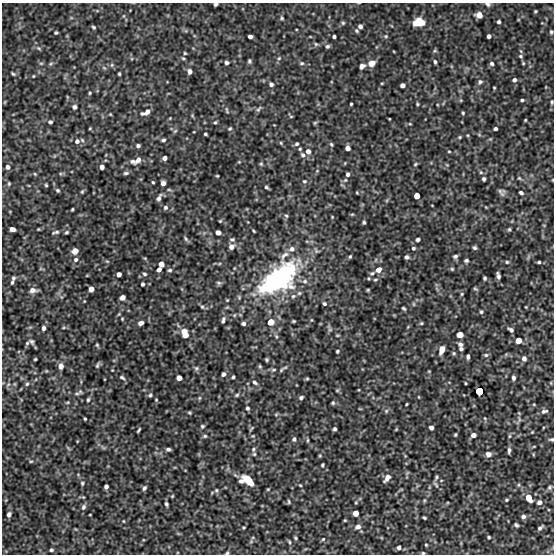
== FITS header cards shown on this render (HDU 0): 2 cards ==
NAXIS1  =                  552 / Number of positions along axis 1
NAXIS2  =                  552 / Number of positions along axis 2

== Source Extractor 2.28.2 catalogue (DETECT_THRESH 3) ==
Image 552 x 552 px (HDU 0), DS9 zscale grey, 1 PNG px = 1 image px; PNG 556 x 556 px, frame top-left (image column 1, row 552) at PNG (2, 3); no overlay
Background -1.84e-05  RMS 2.0e-04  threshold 5.97e-04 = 3 sigma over >= 5 px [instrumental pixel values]
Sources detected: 335; all 335 listed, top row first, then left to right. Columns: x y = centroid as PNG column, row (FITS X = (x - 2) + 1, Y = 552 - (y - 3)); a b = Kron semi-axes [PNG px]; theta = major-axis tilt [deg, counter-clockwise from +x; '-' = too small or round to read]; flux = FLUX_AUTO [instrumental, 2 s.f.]
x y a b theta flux
216 4 4 3 - 0.025
488 4 7 5 -19 0.03
535 11 3 3 - 0.017
479 15 5 5 - 0.15
282 18 6 5 - 0.02
418 22 11 8 13 0.22
499 22 4 3 - 0.025
343 23 5 5 - 0.021
360 26 4 4 - 0.045
93 27 4 3 - 0.02
357 31 5 5 - 0.023
56 32 4 3 - 0.019
551 32 5 4 - 0.023
334 36 4 3 - 0.027
386 36 6 4 -20 0.02
489 36 4 4 - 0.042
250 37 4 4 - 0.054
316 44 6 5 - 0.023
327 46 5 5 - 0.031
39 48 7 5 -22 0.024
521 51 6 3 -70 0.016
185 53 4 3 - 0.014
520 56 6 5 - 0.024
183 58 5 4 - 0.017
279 58 6 5 - 0.022
249 61 5 4 - 0.025
435 62 4 3 - 0.027
41 63 6 4 0 0.019
227 63 5 4 - 0.031
302 63 6 5 - 0.023
372 63 9 7 23 0.084
492 63 5 5 - 0.03
523 63 4 3 - 0.016
50 64 7 4 31 0.022
112 65 6 5 - 0.023
362 66 6 4 37 0.061
104 68 6 3 -19 0.017
189 71 5 5 - 0.051
13 74 6 4 -31 0.021
119 74 3 3 - 0.018
33 76 3 3 - 0.012
514 80 5 5 - 0.035
480 82 7 6 - 0.035
382 83 5 3 - 0.012
271 84 5 5 - 0.034
402 85 4 4 - 0.06
494 88 3 2 - 0.013
90 93 3 3 - 0.015
522 100 4 3 - 0.02
5 102 5 3 - 0.011
552 102 5 4 - 0.019
351 104 3 3 - 0.017
417 104 4 3 - 0.016
74 107 6 5 - 0.033
258 109 9 4 55 0.027
227 110 9 4 -81 0.02
147 112 8 6 50 0.06
463 113 4 3 - 0.016
110 114 4 3 - 0.012
142 114 6 5 - 0.023
192 115 5 4 - 0.014
291 116 5 3 - 0.016
170 118 4 3 - 0.01
389 119 3 2 - 0.011
525 120 3 2 - 0.013
50 122 6 4 -11 0.026
215 122 4 3 - 0.017
315 123 6 4 44 0.018
410 124 4 3 - 0.012
90 128 3 3 - 0.012
230 128 5 4 - 0.019
495 129 4 3 - 0.027
175 131 7 4 44 0.02
194 132 3 2 - 0.0085
205 134 3 3 - 0.02
468 135 5 3 - 0.012
479 135 6 4 -2 0.017
460 137 5 4 - 0.016
490 139 5 4 - 0.015
82 140 6 4 -48 0.02
163 140 5 4 - 0.025
77 141 6 6 - 0.046
281 143 5 4 - 0.017
297 144 5 4 - 0.027
331 144 6 4 -58 0.019
138 146 4 4 - 0.032
347 148 4 4 - 0.063
300 149 4 4 - 0.016
308 151 6 5 - 0.063
449 151 3 3 - 0.012
303 155 7 6 - 0.037
54 156 6 3 71 0.013
164 158 4 4 - 0.053
138 160 9 5 46 0.076
132 161 6 5 - 0.035
239 162 4 3 - 0.01
345 163 5 3 - 0.011
261 164 6 4 -67 0.019
415 164 6 4 41 0.02
8 167 5 5 - 0.043
102 167 4 4 - 0.054
481 172 6 5 - 0.022
126 173 7 4 7 0.029
35 174 5 3 - 0.014
348 174 4 3 - 0.035
217 176 3 3 - 0.013
519 178 6 5 - 0.019
484 179 4 3 - 0.028
345 180 6 5 - 0.022
552 180 4 2 - 0.0085
304 181 6 6 - 0.025
153 182 3 3 - 0.016
163 183 5 4 - 0.058
9 184 5 4 - 0.018
46 185 3 3 - 0.017
266 187 5 3 - 0.024
57 190 5 4 - 0.022
169 190 6 4 -2 0.017
82 192 6 4 63 0.019
501 192 11 6 -59 0.042
357 193 3 2 - 0.011
521 193 5 4 - 0.034
417 196 4 4 - 0.31
159 198 8 4 60 0.047
387 200 6 4 71 0.017
432 205 3 2 - 0.0083
165 207 6 6 - 0.034
486 207 3 3 - 0.0098
72 209 3 2 - 0.015
352 214 5 3 - 0.014
286 216 6 5 - 0.02
332 217 3 3 - 0.01
220 221 4 3 - 0.014
364 222 4 3 - 0.023
12 229 5 4 - 0.069
38 229 3 3 - 0.011
509 229 4 4 - 0.02
253 231 4 2 - 0.015
56 232 10 4 14 0.031
67 232 4 3 - 0.02
218 233 5 4 - 0.068
186 239 9 4 -46 0.027
232 239 6 5 - 0.026
418 239 5 4 - 0.027
231 247 6 5 - 0.079
413 248 5 5 - 0.024
475 248 5 4 - 0.027
292 249 8 7 - 0.065
75 251 6 5 - 0.092
350 256 5 3 - 0.018
455 256 6 5 - 0.031
407 257 5 4 - 0.035
528 257 7 4 71 0.021
76 260 7 6 - 0.037
466 260 4 4 - 0.029
107 261 6 3 -18 0.017
507 262 5 4 - 0.019
539 262 3 3 - 0.021
161 264 5 5 - 0.074
219 264 5 3 - 0.014
234 268 5 3 - 0.01
159 269 4 4 - 0.062
452 269 5 4 - 0.018
170 270 6 5 - 0.025
379 270 6 5 - 0.098
285 273 21 17 5 1.2
372 273 8 5 19 0.031
119 274 4 4 - 0.069
144 274 6 5 - 0.027
87 275 5 3 - 0.011
498 276 7 3 -77 0.04
13 278 5 4 - 0.028
485 278 4 3 - 0.023
276 280 39 21 35 2.6
375 280 6 4 16 0.019
305 281 7 7 - 0.047
12 282 4 3 - 0.021
219 283 7 5 -15 0.026
143 284 4 3 - 0.024
91 289 5 4 - 0.098
475 289 6 4 -38 0.019
33 290 8 5 2 0.072
368 290 3 3 - 0.015
299 293 7 5 2 0.027
462 294 5 4 - 0.016
293 296 7 6 - 0.036
122 297 5 4 - 0.065
324 304 5 5 - 0.026
414 304 6 4 -89 0.018
202 307 6 5 - 0.022
227 307 5 4 - 0.015
526 307 3 2 - 0.0098
404 308 4 3 - 0.019
481 312 5 5 - 0.022
122 319 4 4 - 0.013
223 320 7 4 73 0.033
311 320 5 3 - 0.014
293 321 4 3 - 0.016
271 322 7 6 - 0.14
141 323 5 4 - 0.062
421 323 5 4 - 0.017
243 324 4 4 - 0.037
44 328 4 4 - 0.043
329 328 12 5 -72 0.033
511 330 6 3 -34 0.039
185 334 11 6 -68 0.19
337 335 5 3 - 0.014
460 335 5 5 - 0.12
276 336 7 4 -64 0.026
518 341 5 4 - 0.22
32 342 8 6 -39 0.03
27 343 5 4 - 0.019
460 344 5 5 - 0.042
97 345 5 4 - 0.018
461 349 4 4 - 0.031
442 350 8 5 70 0.12
337 351 4 3 - 0.02
454 353 5 5 - 0.021
506 354 6 4 19 0.02
486 355 6 5 - 0.025
468 357 5 3 - 0.037
524 358 6 5 - 0.05
35 359 3 3 - 0.015
267 360 3 3 - 0.018
97 365 7 3 62 0.026
61 366 6 5 - 0.077
260 366 6 4 -69 0.019
196 368 7 6 - 0.028
273 370 7 5 15 0.024
281 370 7 4 49 0.024
46 371 4 3 - 0.012
429 371 4 3 - 0.012
223 374 4 4 - 0.041
233 377 3 3 - 0.02
122 378 9 5 -37 0.034
179 378 5 4 - 0.098
513 378 5 4 - 0.036
307 379 4 4 - 0.015
255 382 7 5 -34 0.032
466 383 3 2 - 0.014
551 383 5 3 - 0.01
8 384 8 4 56 0.026
27 384 6 5 - 0.023
337 390 5 4 - 0.017
359 390 4 2 - 0.0094
479 391 4 4 - 4
77 394 12 4 7 0.036
150 395 6 5 - 0.025
237 395 6 5 - 0.023
199 398 6 4 89 0.016
301 398 5 4 - 0.03
88 400 5 4 - 0.021
156 400 4 3 - 0.014
67 402 6 4 20 0.016
333 403 5 4 - 0.021
406 404 3 2 - 0.014
534 404 3 3 - 0.011
247 408 4 4 - 0.026
360 409 5 3 - 0.011
386 411 6 6 - 0.027
544 411 9 5 12 0.039
189 413 4 3 - 0.016
276 414 5 4 - 0.015
485 418 6 4 -68 0.016
85 419 3 3 - 0.016
519 420 13 5 73 0.036
202 426 5 4 - 0.02
431 428 4 4 - 0.044
251 429 8 3 50 0.016
335 429 4 3 - 0.027
396 429 4 4 - 0.013
139 430 5 2 - 0.018
532 432 4 3 - 0.012
455 435 3 3 - 0.019
473 435 5 5 - 0.063
205 436 6 4 1 0.023
253 436 6 4 6 0.015
509 436 6 4 89 0.017
294 439 5 4 - 0.035
551 439 6 4 6 0.022
308 440 7 3 89 0.018
534 446 5 3 - 0.011
103 447 10 4 -30 0.028
68 448 7 4 -46 0.017
168 449 5 3 - 0.034
253 449 6 5 - 0.024
509 450 8 4 86 0.035
254 454 5 5 - 0.018
488 454 8 7 - 0.062
533 454 5 3 - 0.011
31 461 7 3 -7 0.016
322 465 4 3 - 0.02
407 473 6 4 45 0.015
436 477 8 4 63 0.025
387 478 10 5 52 0.072
248 480 10 5 -43 0.43
241 481 5 4 - 0.046
82 483 6 5 - 0.021
436 484 9 4 -54 0.024
300 485 5 3 - 0.015
519 485 6 4 90 0.018
106 486 4 4 - 0.041
549 487 6 5 - 0.028
144 488 6 4 57 0.029
268 489 4 3 - 0.014
216 490 7 6 - 0.028
172 496 3 3 - 0.012
529 498 6 4 -59 0.24
424 500 6 4 71 0.017
506 500 5 4 - 0.018
289 502 6 3 -74 0.018
539 502 6 6 - 0.057
166 504 4 3 - 0.027
83 507 8 6 67 0.038
356 513 5 5 - 0.096
9 514 6 4 71 0.038
90 515 3 2 - 0.0094
523 516 5 5 - 0.041
424 518 4 3 - 0.019
345 520 4 3 - 0.013
123 521 4 2 - 0.0098
516 525 4 3 - 0.028
244 527 3 3 - 0.015
358 527 8 6 27 0.062
540 528 7 3 43 0.033
489 537 4 4 - 0.02
295 538 4 3 - 0.018
323 539 5 4 - 0.016
251 541 5 5 - 0.022
289 542 7 4 -60 0.022
426 545 3 3 - 0.014
399 547 4 4 - 0.039
51 550 4 4 - 0.024
227 553 4 3 - 0.019
423 553 4 3 - 0.016
At the frame edge (FLAGS 8, measured only in part): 8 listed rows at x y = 216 4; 488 4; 551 32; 552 102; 552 180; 551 439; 227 553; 423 553